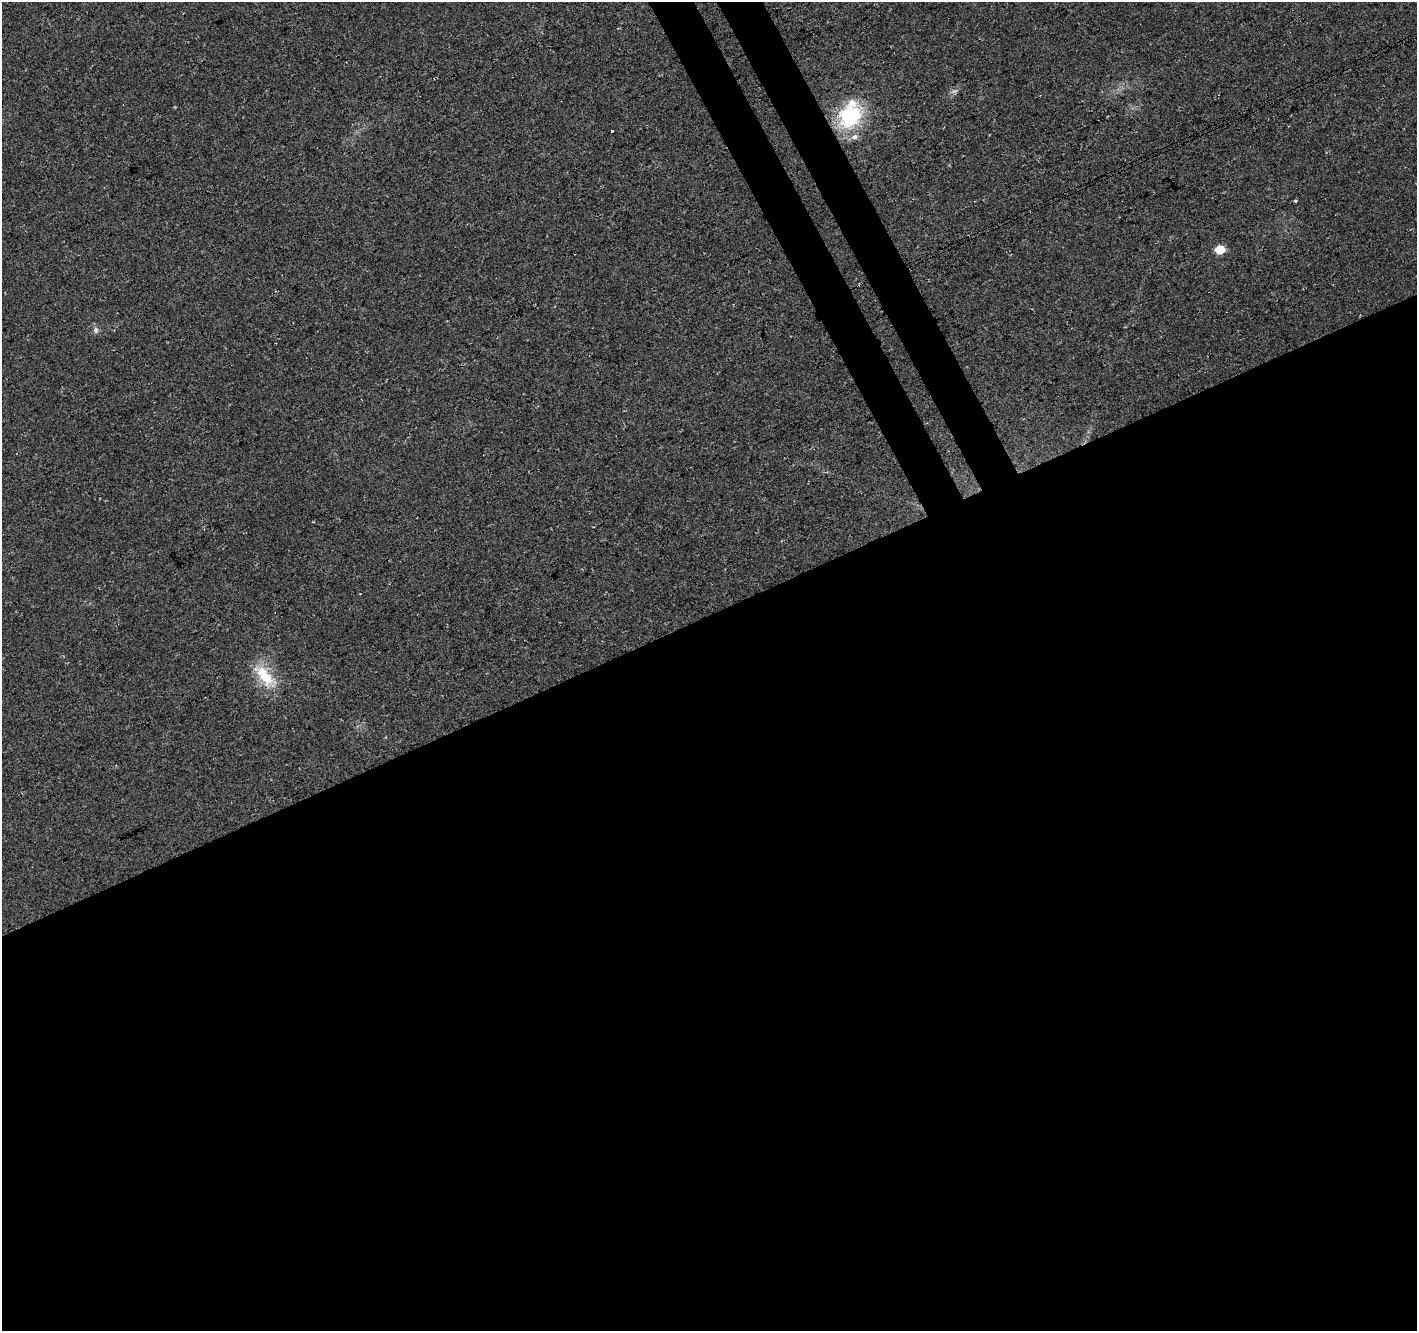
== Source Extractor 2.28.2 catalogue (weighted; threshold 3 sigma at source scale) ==
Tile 15 of 4 x 4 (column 3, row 4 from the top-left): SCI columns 2888-4302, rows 180-1508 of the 5771 x 5618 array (HDU 1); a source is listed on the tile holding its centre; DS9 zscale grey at full resolution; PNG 1419 x 1333 px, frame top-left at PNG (2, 2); no overlay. Shown black and unused: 56% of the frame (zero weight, under 3 of 4 exposures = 5% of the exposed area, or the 3 px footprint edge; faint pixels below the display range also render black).
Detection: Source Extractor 2.28.2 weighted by HDU 2 'WHT'; one run over the whole footprint, this tile lists its part. Background 0.0916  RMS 0.0093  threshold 0.042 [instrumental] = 3 sigma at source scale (4.5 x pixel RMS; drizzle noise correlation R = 1.50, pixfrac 1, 0.0396/0.0396 arcsec/px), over >= 5 px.
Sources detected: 9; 1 cosmic-ray / hot-pixel residue — not listed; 2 inside a brighter listed object's ellipse — not listed separately; the other 6 listed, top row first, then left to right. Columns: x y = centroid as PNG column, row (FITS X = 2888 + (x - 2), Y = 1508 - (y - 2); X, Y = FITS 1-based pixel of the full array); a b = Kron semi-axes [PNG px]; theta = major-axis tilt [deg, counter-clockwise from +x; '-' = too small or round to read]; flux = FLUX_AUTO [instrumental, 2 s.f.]
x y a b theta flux
850 116 25 21 46 74
612 130 3 3 - 1.3
1295 200 3 3 - 2.9
1220 249 6 5 - 36
96 330 10 4 -85 2.3
264 676 37 16 -50 29